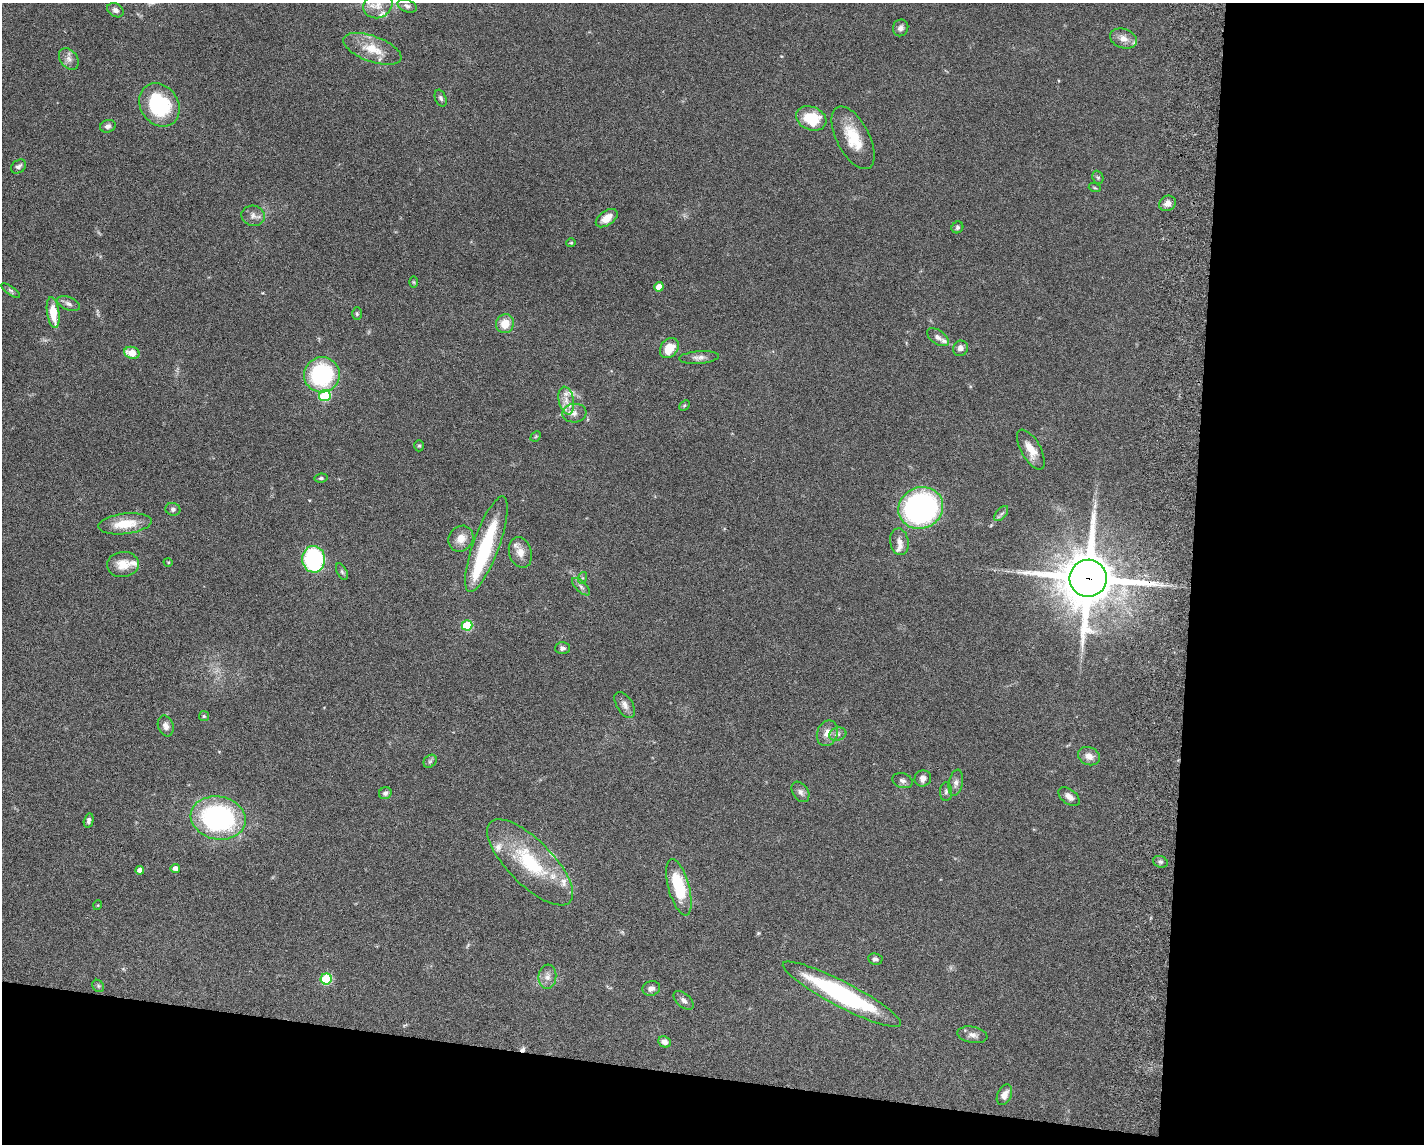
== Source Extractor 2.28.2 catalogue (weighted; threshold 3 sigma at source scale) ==
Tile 12 of 3 x 4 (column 3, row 4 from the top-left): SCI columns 3123-4544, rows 12-1153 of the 4711 x 4593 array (HDU 1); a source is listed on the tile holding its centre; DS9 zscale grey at full resolution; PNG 1426 x 1146 px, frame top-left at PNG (2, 3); each listed source drawn as its Kron ellipse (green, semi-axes under 4 px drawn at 4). Shown black and unused: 22% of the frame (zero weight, under 5 of 9 exposures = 3% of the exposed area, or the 3 px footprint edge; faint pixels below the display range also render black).
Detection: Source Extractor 2.28.2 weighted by HDU 2 'WHT'; one run over the whole footprint, this tile lists its part. Background 0.0589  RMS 0.003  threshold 0.0124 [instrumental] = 3 sigma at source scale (4.09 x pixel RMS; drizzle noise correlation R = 1.36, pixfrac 0.8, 0.05/0.05 arcsec/px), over >= 5 px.
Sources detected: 104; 1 inside a brighter object's white glare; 1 cosmic-ray / hot-pixel residue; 1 long thin detection or spike segment (spike, bleed or trail) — neither listed nor drawn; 11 inside a brighter listed object's ellipse — not listed separately; the other 90 listed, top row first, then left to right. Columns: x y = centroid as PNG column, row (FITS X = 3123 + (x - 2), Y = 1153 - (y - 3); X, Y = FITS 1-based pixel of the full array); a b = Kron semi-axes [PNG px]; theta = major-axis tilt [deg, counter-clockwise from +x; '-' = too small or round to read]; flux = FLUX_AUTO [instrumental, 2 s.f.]
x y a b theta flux
378 5 15 12 25 2.8
407 6 10 6 -24 0.84
115 10 9 6 -30 1.1
901 28 8 7 - 1.1
1123 38 14 9 -19 2.3
372 49 30 13 -20 6.4
69 59 12 8 -51 1.5
441 98 9 5 -69 0.76
159 105 23 19 -55 20
811 118 15 11 -21 9.5
108 126 8 6 18 1
853 138 34 16 -63 8.7
19 167 8 6 38 0.85
1098 177 7 5 -67 0.48
1095 188 6 4 -18 0.35
1167 203 9 7 34 1.9
253 216 11 10 - 1.6
607 218 12 7 35 3.1
957 227 6 5 - 0.57
571 243 5 4 - 0.33
414 282 6 4 -88 0.32
659 287 4 4 - 2.9
11 290 11 4 -35 0.57
68 304 12 6 -24 1.1
53 312 16 6 -81 6.5
357 314 6 5 - 0.45
505 324 9 9 - 4.2
938 337 12 7 -34 1.4
669 348 11 8 52 4.9
960 348 8 7 - 1.4
132 353 8 6 -15 3.8
699 357 20 6 4 1.5
322 375 18 17 - 32
325 396 6 5 - 17
566 400 14 7 -78 2.6
684 405 6 4 45 0.35
574 413 12 9 6 1.9
536 436 6 4 45 0.36
419 446 5 5 - 0.4
1031 449 22 9 -60 4
321 478 6 4 9 0.5
921 508 23 20 24 61
173 509 7 6 - 0.79
1001 514 9 5 49 0.75
125 524 27 10 7 6.9
461 539 13 12 - 3
899 542 13 9 -80 1.8
486 544 50 13 70 21
520 552 15 11 -73 2.6
314 559 13 11 -86 32
168 562 5 3 - 0.24
123 565 16 12 5 4
342 572 9 5 -63 0.65
582 578 6 4 71 0.34
1088 578 19 18 - 1700
581 587 11 5 -43 0.91
467 625 5 5 - 15
562 648 7 6 - 0.87
625 705 14 8 -58 1.5
204 716 5 5 - 0.39
166 726 11 7 -71 1.4
827 733 13 10 68 2.6
838 734 9 6 14 0.87
1089 756 11 9 -22 2
430 761 7 5 43 0.63
923 778 8 8 - 1.3
903 781 10 7 -17 1
956 783 13 7 79 1.3
800 792 11 8 -57 1.2
946 792 9 6 89 0.78
385 793 6 6 - 0.88
1069 797 12 7 -38 1.7
218 818 28 21 -11 52
89 821 7 4 77 0.83
530 862 56 22 -45 21
1160 862 7 5 -20 0.65
175 868 5 4 - 1.4
140 870 4 4 - 1.4
679 887 29 10 -74 15
98 905 5 3 - 0.22
875 959 7 6 - 0.79
547 977 12 9 83 1.8
326 979 5 5 - 17
98 986 6 5 - 0.53
651 988 9 7 16 1.3
842 994 66 12 -27 41
683 1000 12 6 -41 1.1
972 1035 15 8 -11 1.5
665 1042 6 5 - 1.4
1004 1095 11 7 64 1.8
Overlapping masked pixels (flux is a lower limit): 1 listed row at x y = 1088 578